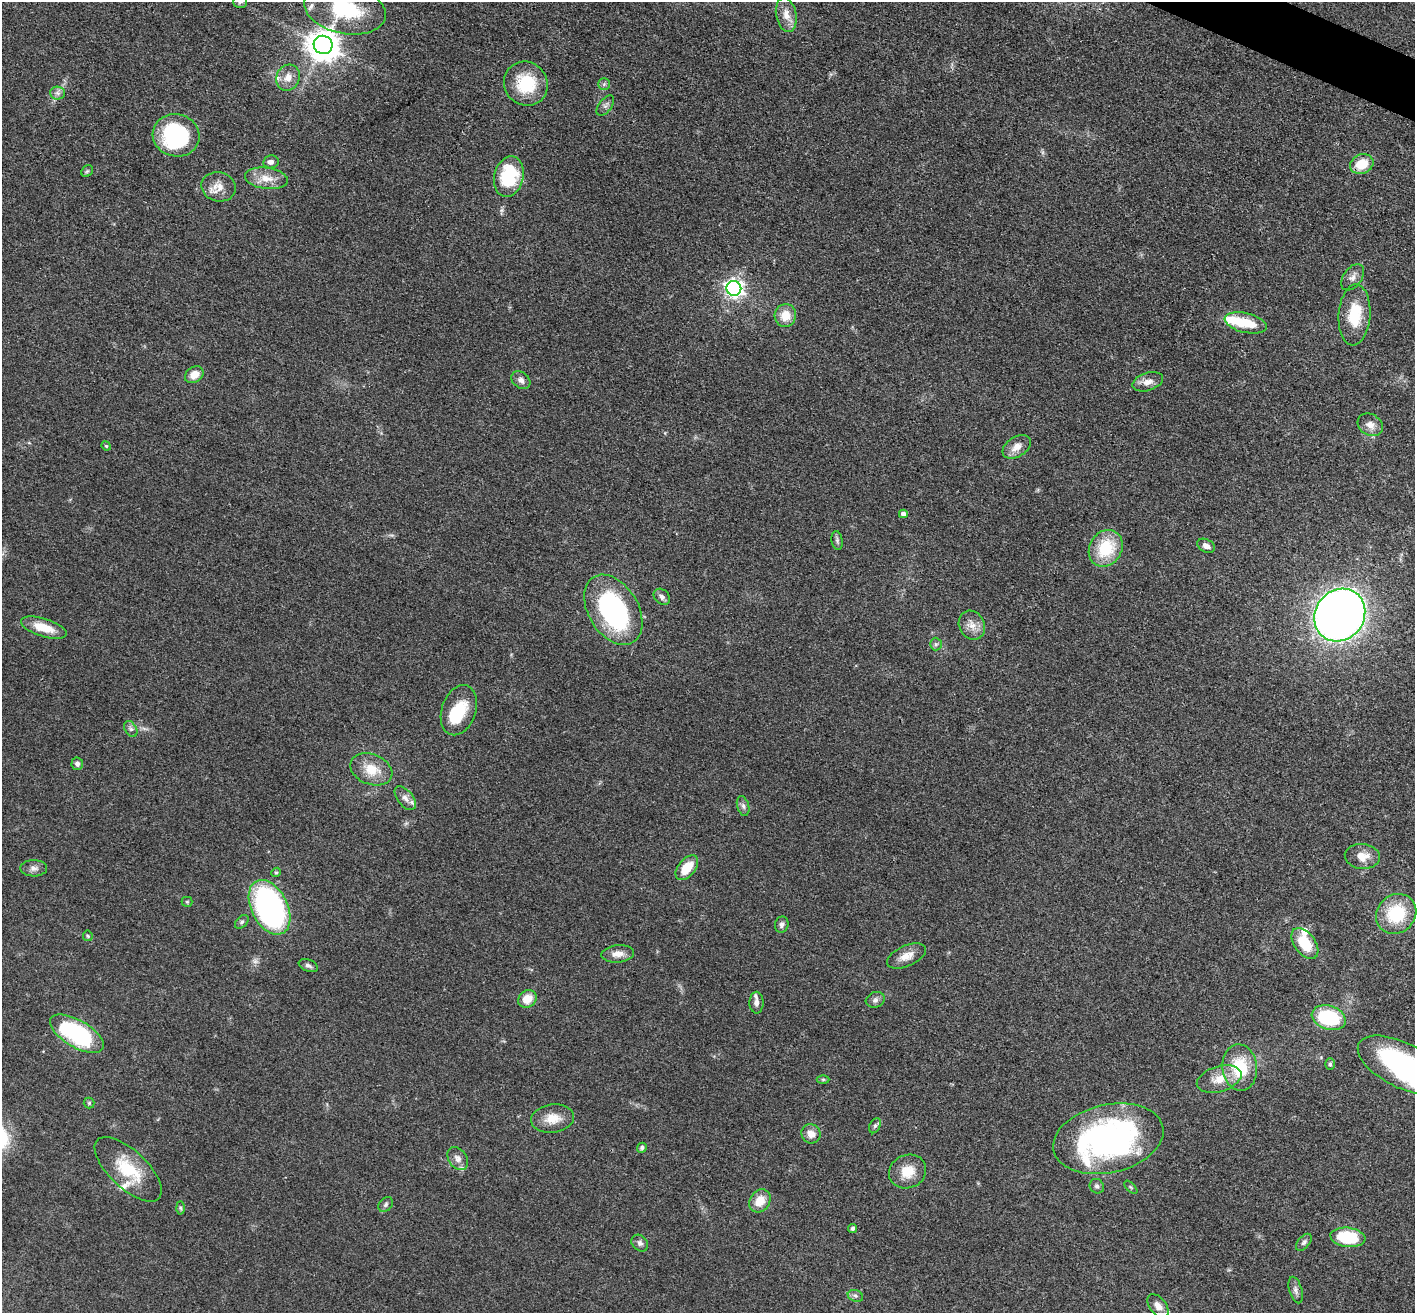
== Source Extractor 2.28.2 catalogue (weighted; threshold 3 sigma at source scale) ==
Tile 10 of 4 x 4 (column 2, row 3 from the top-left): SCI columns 1414-2826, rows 1590-2900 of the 5653 x 5665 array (HDU 1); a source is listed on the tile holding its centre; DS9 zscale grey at full resolution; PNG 1417 x 1315 px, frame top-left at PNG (2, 2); each listed source drawn as its Kron ellipse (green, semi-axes under 4 px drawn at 4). Shown black and unused: <1% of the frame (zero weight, under 3 of 4 exposures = <1% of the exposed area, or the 3 px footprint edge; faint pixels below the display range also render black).
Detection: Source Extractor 2.28.2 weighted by HDU 2 'WHT'; one run over the whole footprint, this tile lists its part. Background 0.0503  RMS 0.0048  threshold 0.0214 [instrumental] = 3 sigma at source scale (4.5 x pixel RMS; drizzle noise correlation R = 1.50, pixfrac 1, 0.05/0.05 arcsec/px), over >= 5 px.
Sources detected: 95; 2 inside a brighter object's white glare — neither listed nor drawn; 5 inside a brighter listed object's ellipse — not listed separately; the other 88 listed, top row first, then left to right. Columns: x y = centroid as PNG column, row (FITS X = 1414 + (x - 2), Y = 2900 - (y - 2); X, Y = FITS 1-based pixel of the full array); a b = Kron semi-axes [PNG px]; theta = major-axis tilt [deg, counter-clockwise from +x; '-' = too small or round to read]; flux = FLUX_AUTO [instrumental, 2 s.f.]
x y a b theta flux
240 2 7 6 - 1.1
345 9 41 24 -12 34
786 15 17 10 -79 5.2
323 45 9 9 - 810
288 78 13 11 64 4.8
526 84 22 21 - 20
604 84 5 5 - 0.9
58 93 7 6 - 1.6
605 106 12 6 52 1.6
176 135 23 21 -15 54
271 162 8 6 8 2
1362 164 12 9 24 11
87 171 6 5 - 0.76
509 176 20 14 77 27
266 178 21 10 -8 6.7
218 187 17 14 -13 6
1353 277 15 9 54 3
734 288 7 7 - 190
1354 315 30 16 86 16
785 316 11 11 - 7.3
1246 323 21 9 -13 14
194 375 10 7 34 5.5
521 380 10 7 -41 2.3
1148 382 16 9 18 3.9
1370 425 13 10 -29 3.8
106 446 5 4 - 0.61
1017 447 15 10 33 4.7
903 514 4 4 - 2.2
837 540 9 5 -81 1.2
1206 546 9 6 -26 2.4
1106 548 19 16 58 22
662 597 9 7 -43 1.9
613 610 38 25 -58 81
1340 615 27 24 53 450
972 625 15 12 -61 4.9
44 628 24 9 -17 11
936 644 6 6 - 1.2
459 710 26 17 71 15
131 729 9 5 -60 1.4
77 764 6 6 - 1.6
371 769 22 15 -21 10
405 798 14 7 -51 3.2
743 806 10 6 -74 1.7
1362 856 17 12 -6 6.4
34 868 13 8 -1 2.4
687 868 14 8 50 9.7
276 872 5 4 - 0.66
187 902 5 5 - 0.56
270 907 29 18 -63 130
1396 914 21 19 44 23
242 922 8 5 44 1.1
782 925 8 6 75 1.5
88 936 5 5 - 0.68
1305 943 18 10 -54 15
618 954 16 8 6 3.9
906 956 21 10 24 5.3
308 966 10 6 -22 1.4
527 999 10 8 34 7.5
875 1000 10 7 18 1.7
756 1003 11 7 89 2.7
1329 1018 17 12 -18 37
77 1034 30 13 -30 56
1330 1064 6 4 89 0.87
1402 1065 48 22 -27 86
1240 1067 23 17 -84 21
823 1079 6 4 0 0.64
1219 1079 23 13 16 8.3
89 1103 5 5 - 0.65
553 1119 22 14 8 8.1
875 1126 8 5 63 1.2
811 1134 10 9 - 3.9
1108 1139 56 34 13 140
642 1148 5 4 - 1
458 1158 12 9 -53 2.8
128 1169 42 19 -43 21
908 1171 19 16 26 9.3
1097 1186 8 7 - 1.5
1131 1187 8 3 -45 0.63
760 1201 12 10 53 7.5
386 1205 8 6 47 1.2
180 1208 6 4 -88 0.72
852 1228 4 4 - 1
1348 1237 17 9 -7 23
1304 1242 10 5 49 1.3
640 1243 9 7 -45 1.6
1296 1290 13 6 -74 2
855 1296 8 6 -21 1.2
1158 1306 13 8 -51 3.8
Overlapping masked pixels (flux is a lower limit): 1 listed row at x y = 1362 164
Isophote crosses this tile's border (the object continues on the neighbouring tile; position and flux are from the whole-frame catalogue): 3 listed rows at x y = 240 2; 345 9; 1402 1065